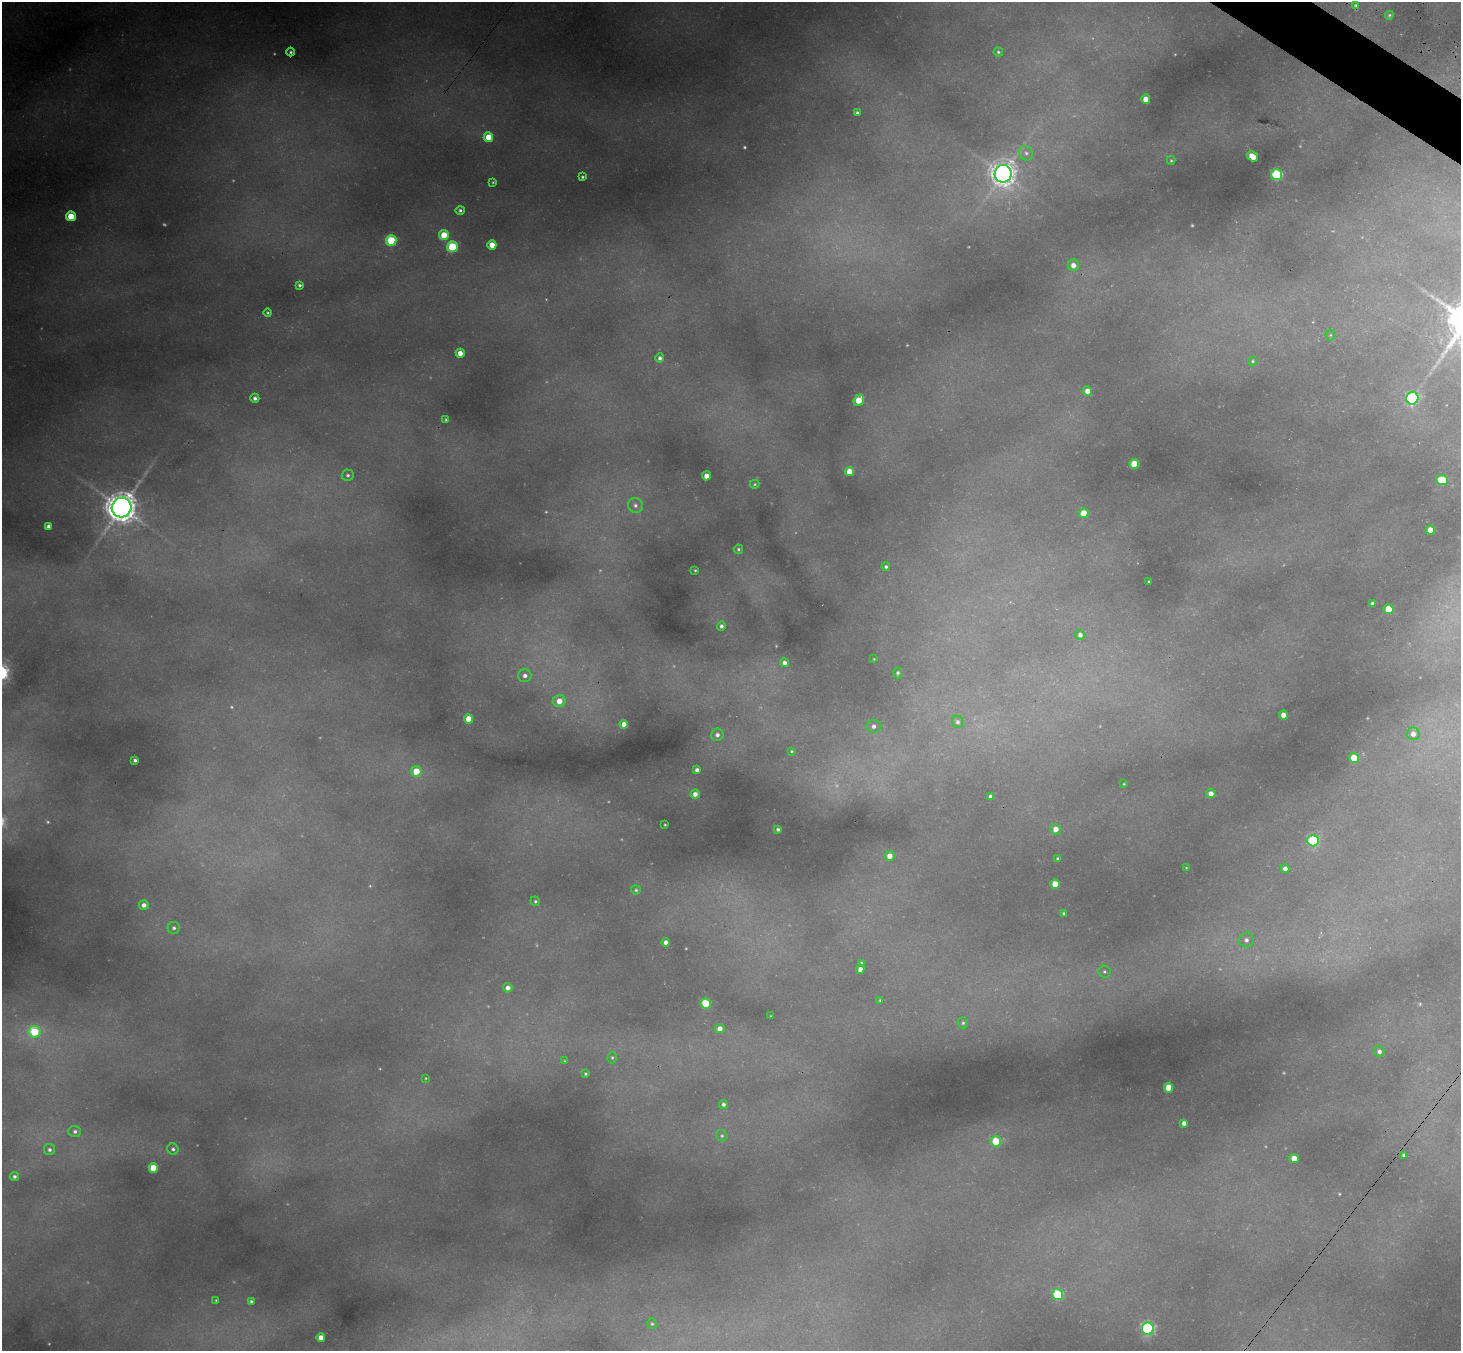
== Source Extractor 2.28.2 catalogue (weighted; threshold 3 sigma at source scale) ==
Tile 10 of 4 x 4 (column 2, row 3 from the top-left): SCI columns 1526-2984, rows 1698-3046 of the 5988 x 6014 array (HDU 1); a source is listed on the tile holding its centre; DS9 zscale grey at full resolution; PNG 1463 x 1353 px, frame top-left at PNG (2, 2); each listed source drawn as its Kron ellipse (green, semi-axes under 4 px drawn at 4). Shown black and unused: <1% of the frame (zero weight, under 3 of 4 exposures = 7% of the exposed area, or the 3 px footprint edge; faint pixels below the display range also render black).
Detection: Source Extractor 2.28.2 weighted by HDU 2 'WHT'; one run over the whole footprint, this tile lists its part. Background 0.355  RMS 0.017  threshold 0.0769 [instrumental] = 3 sigma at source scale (4.5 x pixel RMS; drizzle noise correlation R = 1.50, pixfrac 1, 0.05/0.05 arcsec/px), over >= 5 px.
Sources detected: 141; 20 too faint to see at this stretch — neither listed nor drawn; the other 121 listed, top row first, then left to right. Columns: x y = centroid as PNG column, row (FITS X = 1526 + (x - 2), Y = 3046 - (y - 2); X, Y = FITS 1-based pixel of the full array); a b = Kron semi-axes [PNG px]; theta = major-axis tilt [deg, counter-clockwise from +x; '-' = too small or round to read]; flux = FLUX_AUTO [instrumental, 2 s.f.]
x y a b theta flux
1356 5 4 3 - 2.5
1389 15 4 4 - 2.2
291 52 4 4 - 3.2
998 52 4 4 - 2.8
1146 99 4 4 - 20
857 113 4 3 - 3.8
488 137 5 4 - 44
1026 153 7 6 - 6.4
1252 156 6 4 -34 29
1171 160 4 3 - 2.1
1003 174 9 8 - 1900
1277 175 5 5 - 190
582 177 4 3 - 3
493 182 4 3 - 2
460 210 5 4 - 4
71 216 5 5 - 63
444 235 5 5 - 46
391 240 5 5 - 130
492 245 4 4 - 26
452 247 5 5 - 130
1073 265 6 5 - 13
300 285 4 3 - 3.6
268 313 4 4 - 2.5
1330 335 5 5 - 2.2
460 353 4 4 - 18
660 358 5 4 - 5.3
1253 361 5 4 - 2.3
1087 391 5 4 - 15
255 398 4 4 - 5.8
1412 398 6 6 - 280
859 400 6 5 - 41
446 420 3 3 - 3.3
1134 464 5 5 - 56
850 472 4 4 - 32
348 475 6 5 - 4.3
707 476 4 4 - 16
1442 480 6 5 - 77
755 484 5 4 - 2.2
635 505 7 7 - 7.3
121 508 10 9 - 3000
1084 513 5 5 - 44
49 526 4 4 - 8.6
1430 530 4 4 - 22
738 549 5 4 - 3.1
886 567 4 4 - 3.8
695 570 3 3 - 1.9
1149 582 3 3 - 2.6
1373 604 4 4 - 6.4
1388 609 5 5 - 44
721 626 4 4 - 5.3
1080 635 5 4 - 5.6
874 659 2 2 - 1.3
785 663 4 4 - 7.4
898 673 5 4 - 2.8
525 675 6 6 - 8.3
559 701 6 6 - 22
1283 715 4 4 - 16
469 719 4 4 - 27
957 722 6 5 - 5.1
624 724 4 4 - 14
874 726 7 6 - 8.4
1413 734 6 6 - 11
717 735 6 6 - 7
792 751 4 3 - 2.2
1354 758 5 5 - 42
135 760 4 3 - 4.5
697 770 4 4 - 6.5
416 771 5 5 - 38
1124 784 3 2 - 1.4
695 794 5 4 - 9.8
1211 794 4 4 - 12
991 797 4 4 - 7.4
665 825 3 2 - 1.7
778 829 4 3 - 3.8
1056 829 5 5 - 14
1313 841 6 5 - 180
890 856 5 5 - 15
1058 859 4 3 - 3.7
1186 868 3 2 - 1
1285 869 4 4 - 8.4
1055 884 5 4 - 35
636 890 4 4 - 2.9
535 901 5 4 - 2.9
144 905 5 4 - 9.9
1064 913 4 4 - 3
174 928 6 6 - 4.8
1246 940 7 7 - 7.4
666 942 4 4 - 8.9
862 963 4 4 - 5.2
860 969 4 4 - 10
1104 971 6 6 - 3.7
508 988 4 4 - 10
880 1000 4 4 - 1.9
706 1003 5 5 - 100
771 1016 3 2 - 1.3
963 1023 5 5 - 3.4
720 1029 5 4 - 12
34 1032 6 6 - 110
1379 1051 5 5 - 6.1
612 1058 6 4 90 2.7
564 1061 4 3 - 1.5
585 1074 3 3 - 2.4
426 1078 4 3 - 1.7
1169 1088 5 4 - 39
723 1104 4 4 - 4.9
1184 1123 4 4 - 9.3
75 1132 6 5 - 5.1
722 1136 6 5 - 3
996 1141 5 5 - 70
173 1149 6 5 - 4.4
49 1150 5 5 - 5.1
1404 1155 4 3 - 3.7
1294 1158 4 4 - 26
153 1168 5 4 - 56
14 1176 5 4 - 4.8
1058 1295 5 5 - 160
216 1300 3 3 - 1.7
251 1301 4 3 - 2.7
652 1324 5 4 - 2.7
1148 1329 6 6 - 360
321 1337 4 4 - 15